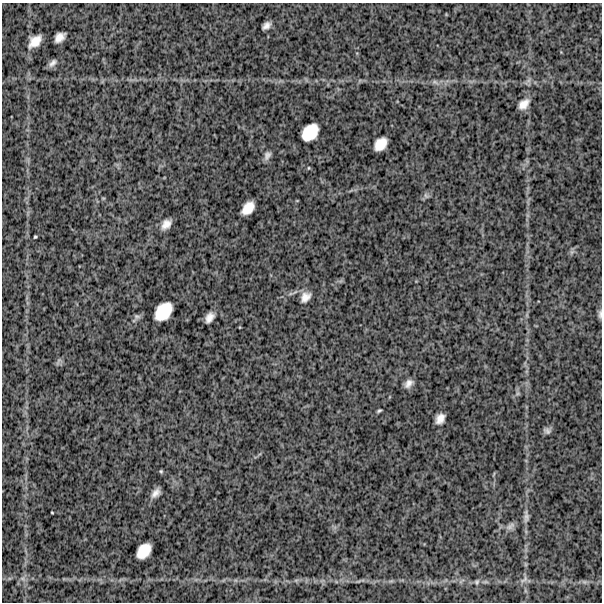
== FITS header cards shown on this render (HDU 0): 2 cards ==
NAXIS1  =                  600
NAXIS2  =                  600

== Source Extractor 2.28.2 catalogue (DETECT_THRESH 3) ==
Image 600 x 600 px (HDU 0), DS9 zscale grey, 1 PNG px = 1 image px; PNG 604 x 604 px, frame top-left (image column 1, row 600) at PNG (2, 3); no overlay
Background 1350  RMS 280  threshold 830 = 3 sigma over >= 5 px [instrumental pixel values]
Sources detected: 33; all 33 listed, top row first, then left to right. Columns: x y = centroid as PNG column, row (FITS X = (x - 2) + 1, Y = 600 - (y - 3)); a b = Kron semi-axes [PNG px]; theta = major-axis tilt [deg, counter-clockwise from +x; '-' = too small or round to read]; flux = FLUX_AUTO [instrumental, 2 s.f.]
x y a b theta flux
266 26 8 5 39 91000
59 37 11 7 42 150000
35 41 13 8 42 240000
53 63 11 6 43 82000
435 82 11 5 -23 61000
524 104 12 8 44 170000
310 132 17 12 48 460000
380 144 13 9 47 280000
267 155 12 7 64 83000
426 196 9 5 -49 44000
248 208 13 8 48 270000
166 224 10 7 48 150000
35 237 3 3 - 22000
305 297 13 9 48 150000
163 311 18 12 50 510000
600 314 11 5 90 52000
137 316 9 7 -1 49000
209 317 10 6 57 130000
58 361 11 4 59 40000
408 383 10 7 45 110000
379 411 6 3 35 28000
440 419 10 7 55 150000
547 431 9 7 -20 61000
161 471 5 4 - 24000
156 493 12 7 49 110000
52 513 3 2 - 15000
526 517 18 7 -89 100000
510 526 14 7 38 84000
144 551 15 10 51 350000
23 578 8 6 -19 56000
524 579 13 5 40 61000
477 582 8 6 66 44000
584 582 9 5 -19 47000
At the frame edge (FLAGS 8, measured only in part): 1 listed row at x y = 600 314